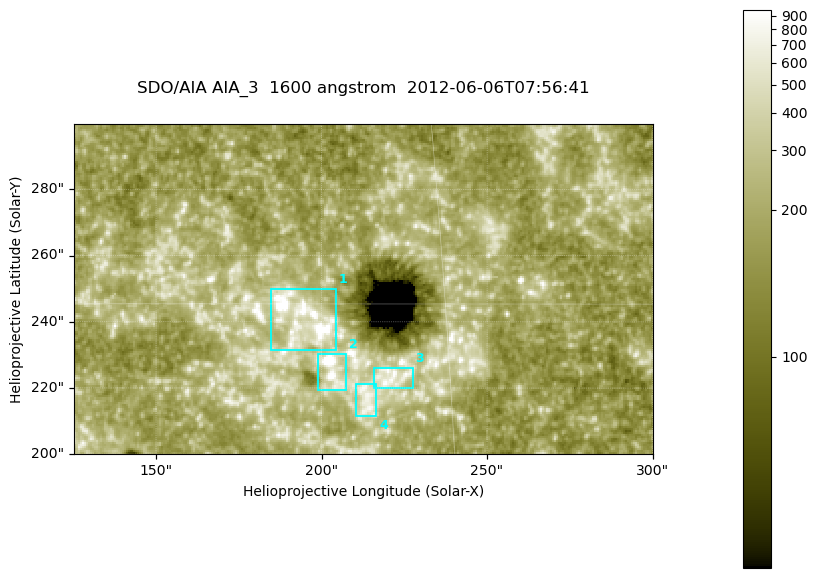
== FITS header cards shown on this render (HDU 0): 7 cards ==
TELESCOP= 'SDO/AIA '
INSTRUME= 'AIA_3   '
WAVELNTH=                 1600
WAVEUNIT= 'angstrom'
DATE-OBS= '2012-06-06T07:56:41.12'
CTYPE1  = 'HPLN-TAN'
CTYPE2  = 'HPLT-TAN'

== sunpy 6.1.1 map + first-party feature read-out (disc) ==
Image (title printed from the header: SDO/AIA AIA_3  1600 angstrom  2012-06-06T07:56:41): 287 x 164 px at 0.609 arcsec/px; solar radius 946 arcsec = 1552 px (partial field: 0.6% of the solar disc is inside the frame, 100% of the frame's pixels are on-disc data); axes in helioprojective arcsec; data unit not stated in the header (colour bar unlabelled)
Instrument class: DISC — disc imager (sunpy class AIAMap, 1600 A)
Bright regions (active regions / flare kernels): reference = the on-disc median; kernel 3 px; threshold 5 sigma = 346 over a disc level ~186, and >= 1.15x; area >= 47 px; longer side >= 3 px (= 1.8 arcsec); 4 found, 4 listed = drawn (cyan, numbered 1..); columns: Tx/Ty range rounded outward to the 2 arcsec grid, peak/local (2 s.f.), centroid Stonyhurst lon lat
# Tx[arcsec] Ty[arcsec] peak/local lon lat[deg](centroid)
1 184..206 230..250 7.1 +12 +15
2 198..208 218..232 17 +13 +14
3 216..228 220..226 4.3 +14 +14
4 210..218 210..222 4.1 +13 +13